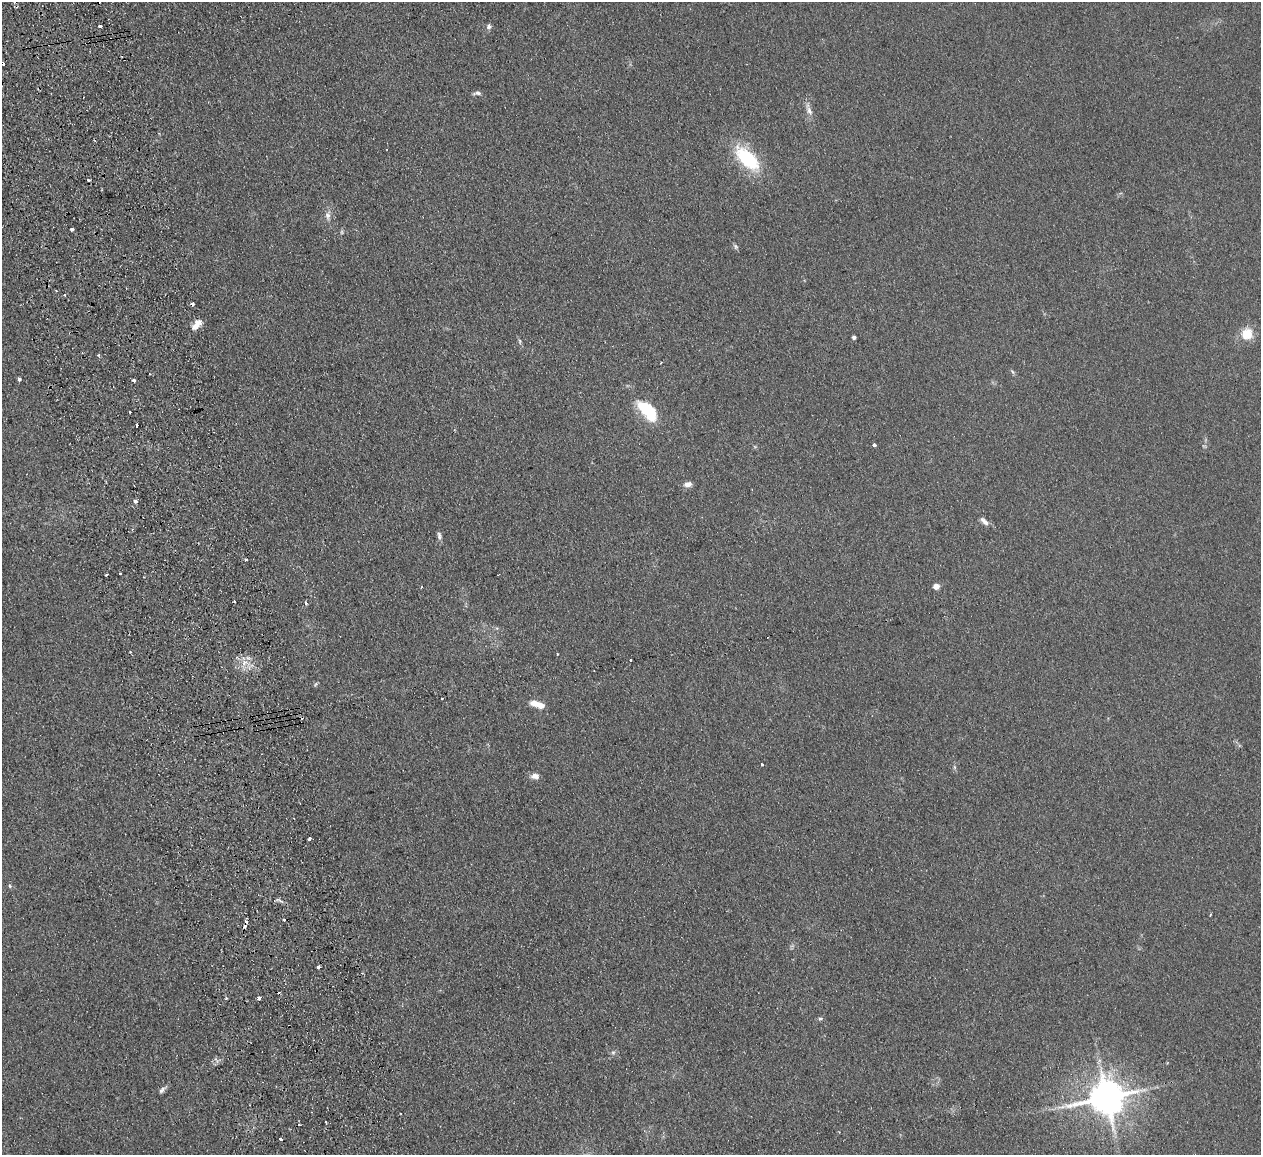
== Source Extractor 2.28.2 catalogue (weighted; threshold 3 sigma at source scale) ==
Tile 11 of 4 x 4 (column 3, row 3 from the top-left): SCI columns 2576-3834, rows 1314-2466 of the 5150 x 5049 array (HDU 1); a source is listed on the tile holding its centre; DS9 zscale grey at full resolution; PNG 1263 x 1157 px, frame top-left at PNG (2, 2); no overlay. Shown black and unused: <1% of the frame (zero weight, under 2 of 3 exposures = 3% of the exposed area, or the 3 px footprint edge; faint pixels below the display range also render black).
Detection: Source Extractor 2.28.2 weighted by HDU 2 'WHT'; one run over the whole footprint, this tile lists its part. Background 0.13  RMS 0.012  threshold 0.0544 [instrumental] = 3 sigma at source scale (4.5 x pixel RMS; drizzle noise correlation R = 1.50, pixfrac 1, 0.05/0.05 arcsec/px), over >= 5 px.
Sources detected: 62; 13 cosmic-ray / hot-pixel residue — not listed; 1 inside a brighter listed object's ellipse — not listed separately; the other 48 listed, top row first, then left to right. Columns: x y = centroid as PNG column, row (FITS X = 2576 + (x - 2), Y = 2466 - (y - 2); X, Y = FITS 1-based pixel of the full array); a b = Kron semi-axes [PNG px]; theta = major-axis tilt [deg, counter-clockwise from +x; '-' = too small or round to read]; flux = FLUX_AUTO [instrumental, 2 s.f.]
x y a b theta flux
100 26 4 3 - 4.7
489 26 6 6 - 3.5
477 93 10 5 5 3.4
809 111 12 7 -68 6.1
747 158 29 14 -44 77
88 180 3 3 - 3.3
328 215 12 7 89 6.1
72 229 4 3 - 6.5
735 246 8 5 -60 2.5
65 295 3 3 - 1.8
196 325 14 7 47 12
1247 334 14 13 - 21
854 337 4 3 - 3.2
520 341 8 4 -81 1.9
99 355 3 3 - 2.4
1012 372 7 4 -46 1.8
19 379 3 3 - 2.7
134 380 4 3 - 3.1
647 410 27 13 -45 54
137 425 3 3 - 4.1
874 445 4 3 - 5.4
687 484 9 6 11 6.2
135 501 5 4 - 2.6
984 521 14 6 -43 5.6
132 529 5 3 - 1.4
439 536 11 5 -83 3.8
120 573 3 3 - 3.2
106 575 3 3 - 1.8
936 586 5 4 - 14
306 603 4 3 - 2.2
631 660 3 2 - 2.6
244 662 8 7 - 8.1
442 698 3 3 - 2.3
535 703 11 8 -6 9.7
762 765 3 3 - 1.9
954 767 6 4 -71 1.6
535 776 11 7 -2 5.9
310 839 4 3 - 7.7
10 886 5 3 - 1.4
284 920 3 3 - 4.2
318 967 4 3 - 13
226 998 4 3 - 1.4
259 998 4 3 - 7.2
820 1019 7 5 5 1.9
613 1052 6 5 - 2.4
162 1090 13 5 43 3.7
1107 1097 11 10 - 2900
299 1125 3 2 - 1